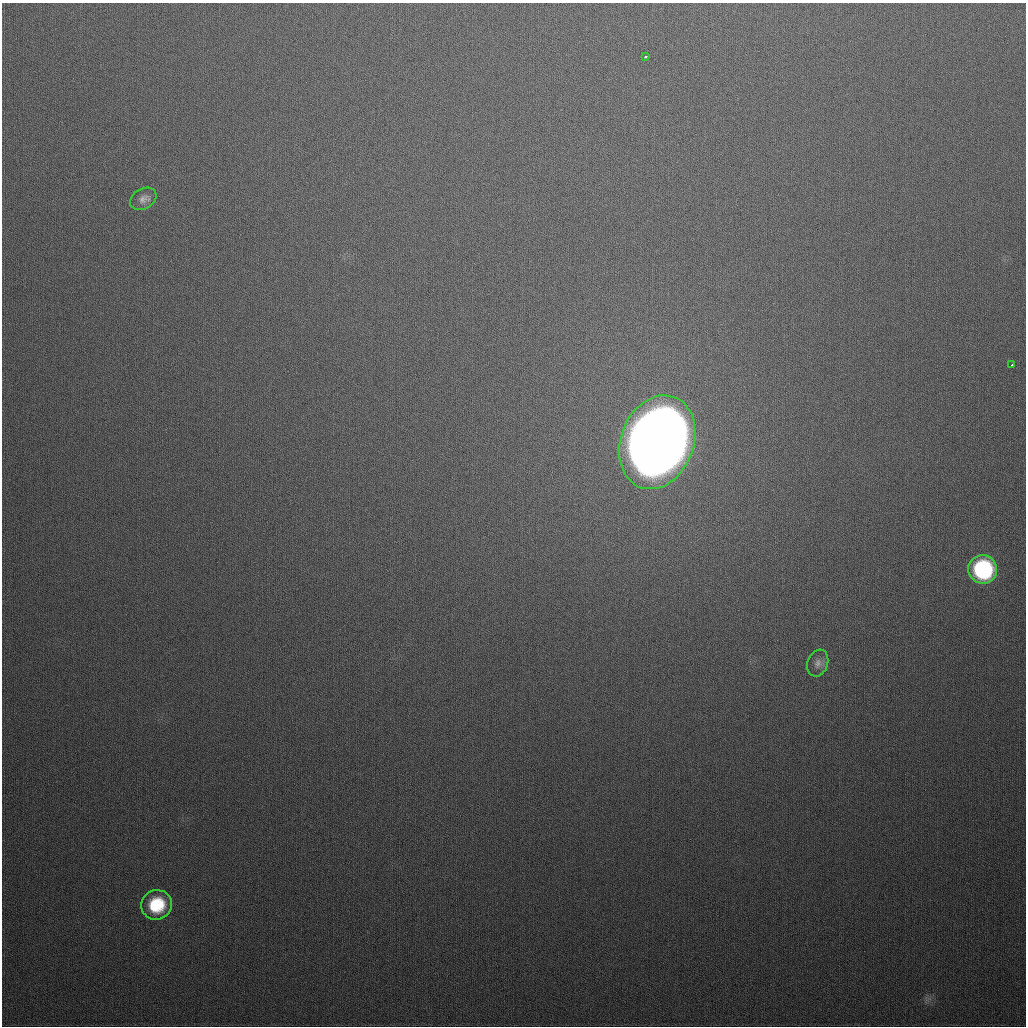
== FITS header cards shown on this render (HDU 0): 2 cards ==
NAXIS1  =                 1024
NAXIS2  =                 1024

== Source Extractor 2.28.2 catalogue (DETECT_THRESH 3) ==
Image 1024 x 1024 px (HDU 0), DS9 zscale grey, 1 PNG px = 1 image px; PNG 1028 x 1028 px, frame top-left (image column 1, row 1024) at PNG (2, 3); each listed source drawn as its Kron ellipse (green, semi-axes under 4 px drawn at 4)
Background 371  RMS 14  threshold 42.3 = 3 sigma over >= 5 px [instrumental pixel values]
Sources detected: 7; all 7 listed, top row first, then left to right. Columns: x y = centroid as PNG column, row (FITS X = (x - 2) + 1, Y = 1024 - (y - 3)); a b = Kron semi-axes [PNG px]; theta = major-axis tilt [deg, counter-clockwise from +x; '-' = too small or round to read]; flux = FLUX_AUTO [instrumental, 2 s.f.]
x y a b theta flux
645 57 3 3 - 1.5e+03
143 199 14 10 29 6.6e+03
1012 365 3 2 - 1.9e+03
657 442 48 36 69 3.7e+06
983 569 14 14 - 1.3e+05
818 663 14 10 70 6.1e+03
156 905 15 14 - 4.3e+04